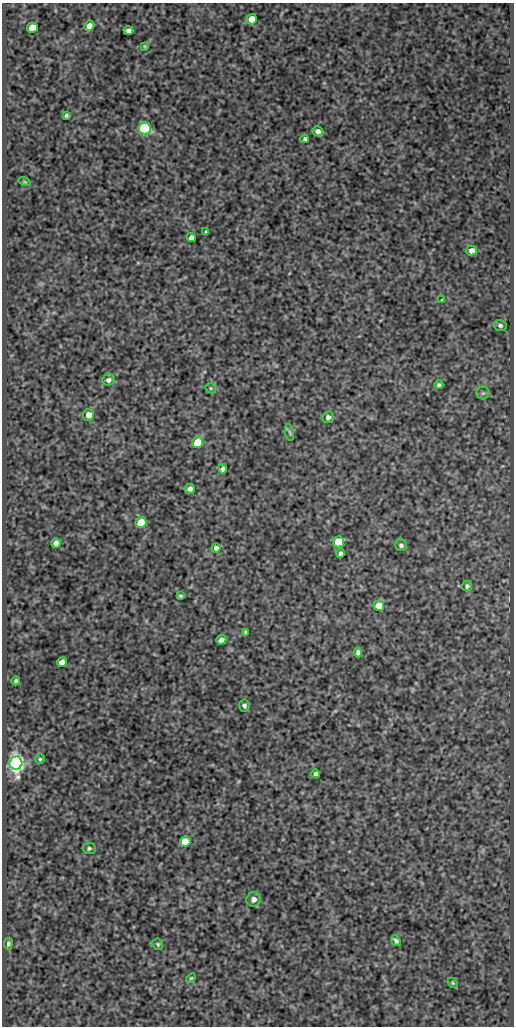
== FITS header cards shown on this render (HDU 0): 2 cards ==
NAXIS1  =                  512
NAXIS2  =                 1024

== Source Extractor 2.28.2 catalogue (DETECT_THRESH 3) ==
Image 512 x 1024 px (HDU 0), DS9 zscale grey, 1 PNG px = 1 image px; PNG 516 x 1028 px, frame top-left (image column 1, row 1024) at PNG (2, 3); each listed source drawn as its Kron ellipse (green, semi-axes under 4 px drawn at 4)
Background 421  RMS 0.89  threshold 2.68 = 3 sigma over >= 5 px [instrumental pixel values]
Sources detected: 51; all 51 listed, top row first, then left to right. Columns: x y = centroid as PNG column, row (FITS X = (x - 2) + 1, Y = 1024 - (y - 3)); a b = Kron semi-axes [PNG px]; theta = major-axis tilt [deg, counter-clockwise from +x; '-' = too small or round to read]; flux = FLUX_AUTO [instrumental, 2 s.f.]
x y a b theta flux
252 19 5 5 - 1400
89 26 5 5 - 420
32 28 5 5 - 1300
128 30 5 4 - 250
144 46 3 2 - 57
66 115 3 3 - 110
145 129 6 6 - 10000
318 131 5 5 - 280
305 139 4 4 - 120
24 182 6 4 -18 69
206 232 4 3 - 80
191 237 4 4 - 260
472 251 5 5 - 400
442 300 4 3 - 56
500 325 6 5 - 160
108 380 6 5 - 220
439 385 4 4 - 120
211 388 5 5 - 81
483 393 6 6 - 110
88 415 5 5 - 660
328 417 6 5 - 210
290 432 8 4 -80 100
197 443 5 5 - 1700
223 469 4 4 - 270
190 489 5 5 - 220
141 523 5 5 - 2200
339 542 5 5 - 2800
56 543 5 5 - 340
401 545 6 5 - 160
216 548 4 4 - 240
340 553 4 4 - 180
467 586 5 5 - 130
181 596 4 4 - 110
379 606 5 5 - 1200
245 632 4 3 - 100
221 640 5 4 - 380
358 652 5 4 - 220
62 662 5 5 - 450
16 681 4 4 - 120
244 705 6 5 - 180
40 759 5 5 - 81
16 763 6 6 - 52000
316 774 4 4 - 180
185 841 5 5 - 980
89 848 6 5 - 130
254 899 7 7 - 350
396 941 6 4 -50 170
8 944 6 4 83 130
158 944 6 5 - 100
191 978 5 4 - 74
453 983 6 4 -48 75